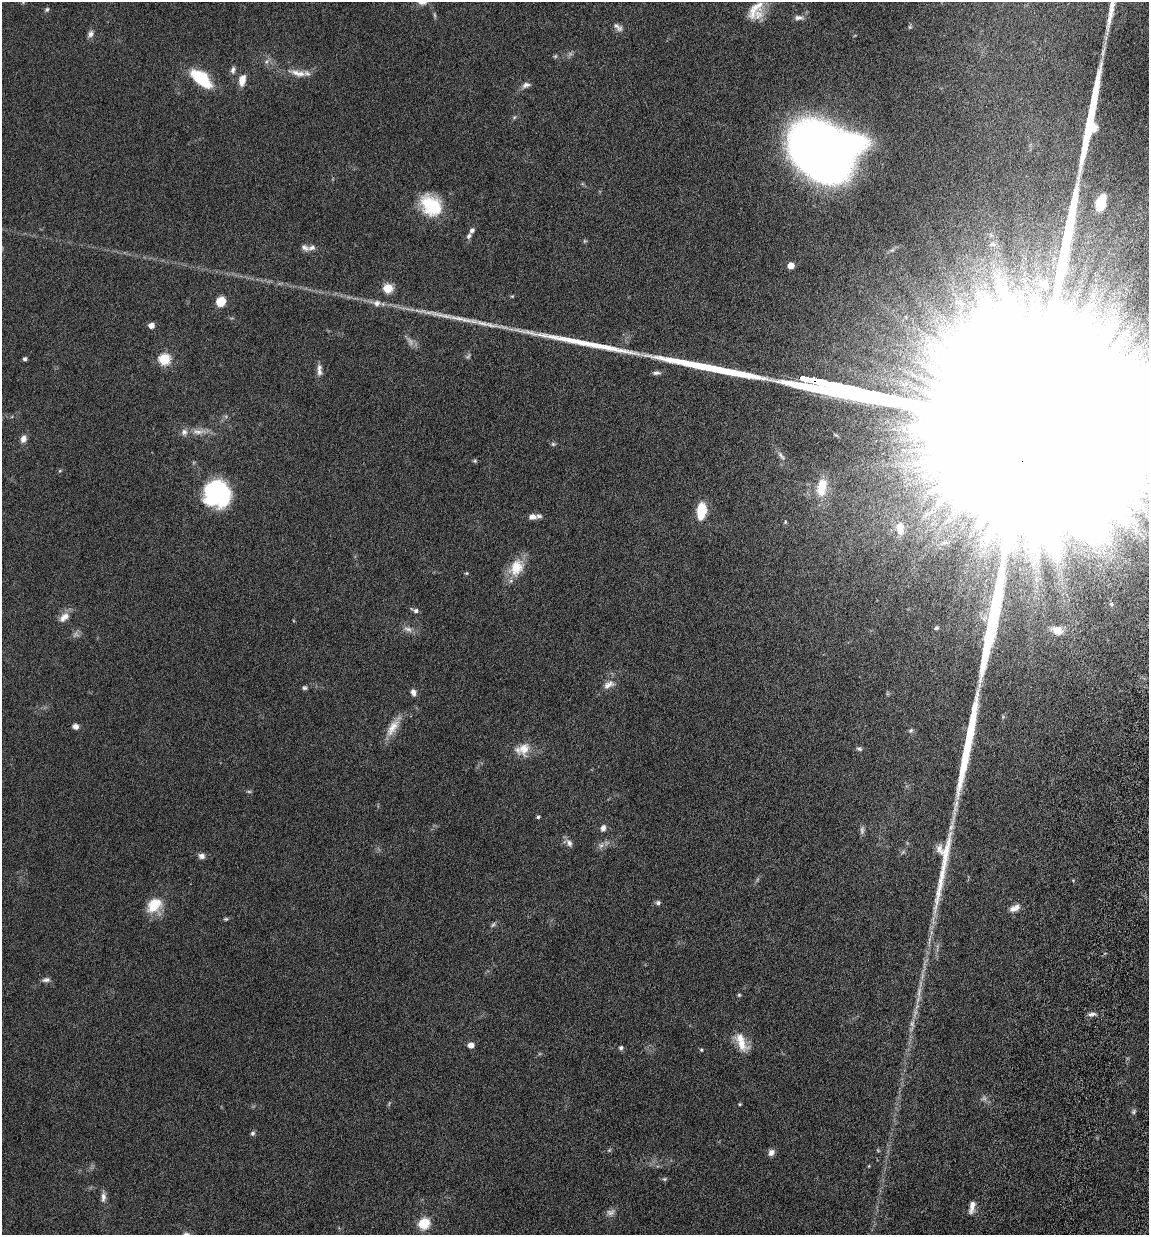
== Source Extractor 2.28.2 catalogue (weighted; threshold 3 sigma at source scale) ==
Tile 6 of 4 x 4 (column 2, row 2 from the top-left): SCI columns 1487-2633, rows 2562-3794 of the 5155 x 5142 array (HDU 1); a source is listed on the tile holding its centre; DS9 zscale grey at full resolution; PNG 1151 x 1237 px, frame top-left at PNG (2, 2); no overlay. Shown black and unused: <1% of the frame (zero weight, under 10 of 20 exposures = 8% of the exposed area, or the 3 px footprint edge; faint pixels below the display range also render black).
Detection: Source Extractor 2.28.2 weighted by HDU 2 'WHT'; one run over the whole footprint, this tile lists its part. Background 0.0613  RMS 0.0029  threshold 0.0117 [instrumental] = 3 sigma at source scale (4.09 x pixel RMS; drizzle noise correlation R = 1.36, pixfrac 0.8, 0.05/0.05 arcsec/px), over >= 5 px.
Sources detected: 102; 8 too faint to see at this stretch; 3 inside a brighter object's white glare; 3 long thin detections or spike segments (spike, bleed or trail) — not listed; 5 inside a brighter listed object's ellipse — not listed separately; the other 83 listed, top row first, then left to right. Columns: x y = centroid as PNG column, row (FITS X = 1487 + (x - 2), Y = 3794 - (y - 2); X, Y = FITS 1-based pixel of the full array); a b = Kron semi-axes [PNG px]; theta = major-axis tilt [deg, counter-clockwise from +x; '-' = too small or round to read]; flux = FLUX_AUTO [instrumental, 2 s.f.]
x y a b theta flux
47 9 6 5 - 0.5
755 9 31 13 53 4.8
798 18 13 6 -4 1.2
618 27 16 7 -39 1.2
910 27 5 5 - 0.38
90 34 10 7 66 1.1
233 70 9 6 80 0.83
298 73 27 8 -13 3
201 79 21 10 -40 15
242 80 13 7 78 2.8
526 85 12 7 18 1.1
514 117 6 5 - 0.41
820 149 49 36 -62 270
1101 203 16 13 83 4.9
431 205 28 21 -45 11
472 230 7 5 46 0.75
312 248 11 6 17 1.1
791 266 5 5 - 4.2
1044 284 8 7 - 0.77
388 288 5 5 - 13
221 301 9 8 - 4
377 303 10 9 - 1.4
151 326 5 4 - 2.1
25 359 4 3 - 0.71
164 359 6 5 - 25
319 372 15 7 -79 1.4
656 373 11 5 4 0.74
1022 429 279 36 -13 270000
198 432 22 7 0 2.6
23 439 9 7 73 1.4
553 444 6 6 - 0.43
781 456 16 5 -51 1.1
475 461 6 5 - 0.34
60 471 5 4 - 0.31
822 486 22 10 81 6.2
217 494 25 24 - 29
701 511 16 8 83 7.6
532 517 8 6 5 1.6
900 528 18 11 -86 3.5
516 567 24 17 60 5.8
466 573 5 5 - 0.28
1111 604 6 5 - 0.47
416 611 6 6 - 0.7
64 617 17 9 41 2.2
936 628 4 4 - 0.53
408 629 14 6 -22 1.3
1057 630 11 8 -18 2.8
609 685 17 9 29 1.9
304 688 6 6 - 0.49
413 692 9 6 -73 1.1
75 726 6 6 - 1.3
392 728 28 11 57 3.6
911 730 7 6 - 0.56
523 749 21 16 23 4
859 749 8 5 -12 0.53
538 817 4 4 - 0.41
603 828 7 6 - 1.1
862 830 12 6 -90 0.78
569 843 11 7 -62 1.1
202 856 9 7 -22 1
945 856 62 19 84 11
658 903 7 6 - 0.59
154 905 19 16 50 6.2
1015 908 15 8 24 1.7
226 919 6 4 19 0.37
493 925 8 5 61 0.52
46 980 11 6 11 0.87
739 995 5 4 - 0.32
1092 1014 11 5 10 0.91
741 1042 25 11 -64 4.4
471 1045 5 5 - 2.2
621 1047 6 5 - 0.59
701 1050 5 4 - 0.33
740 1104 4 3 - 0.27
1134 1111 8 5 62 0.51
252 1133 6 6 - 0.52
609 1150 5 5 - 0.33
771 1152 8 7 - 1.3
869 1166 5 3 - 0.21
664 1179 6 5 - 0.4
103 1197 14 6 87 1.3
972 1207 15 6 79 1.8
424 1223 12 10 40 5.7
Overlapping masked pixels (flux is a lower limit): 1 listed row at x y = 1022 429
Isophote crosses this tile's border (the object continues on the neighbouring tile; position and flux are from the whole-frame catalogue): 1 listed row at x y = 1022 429